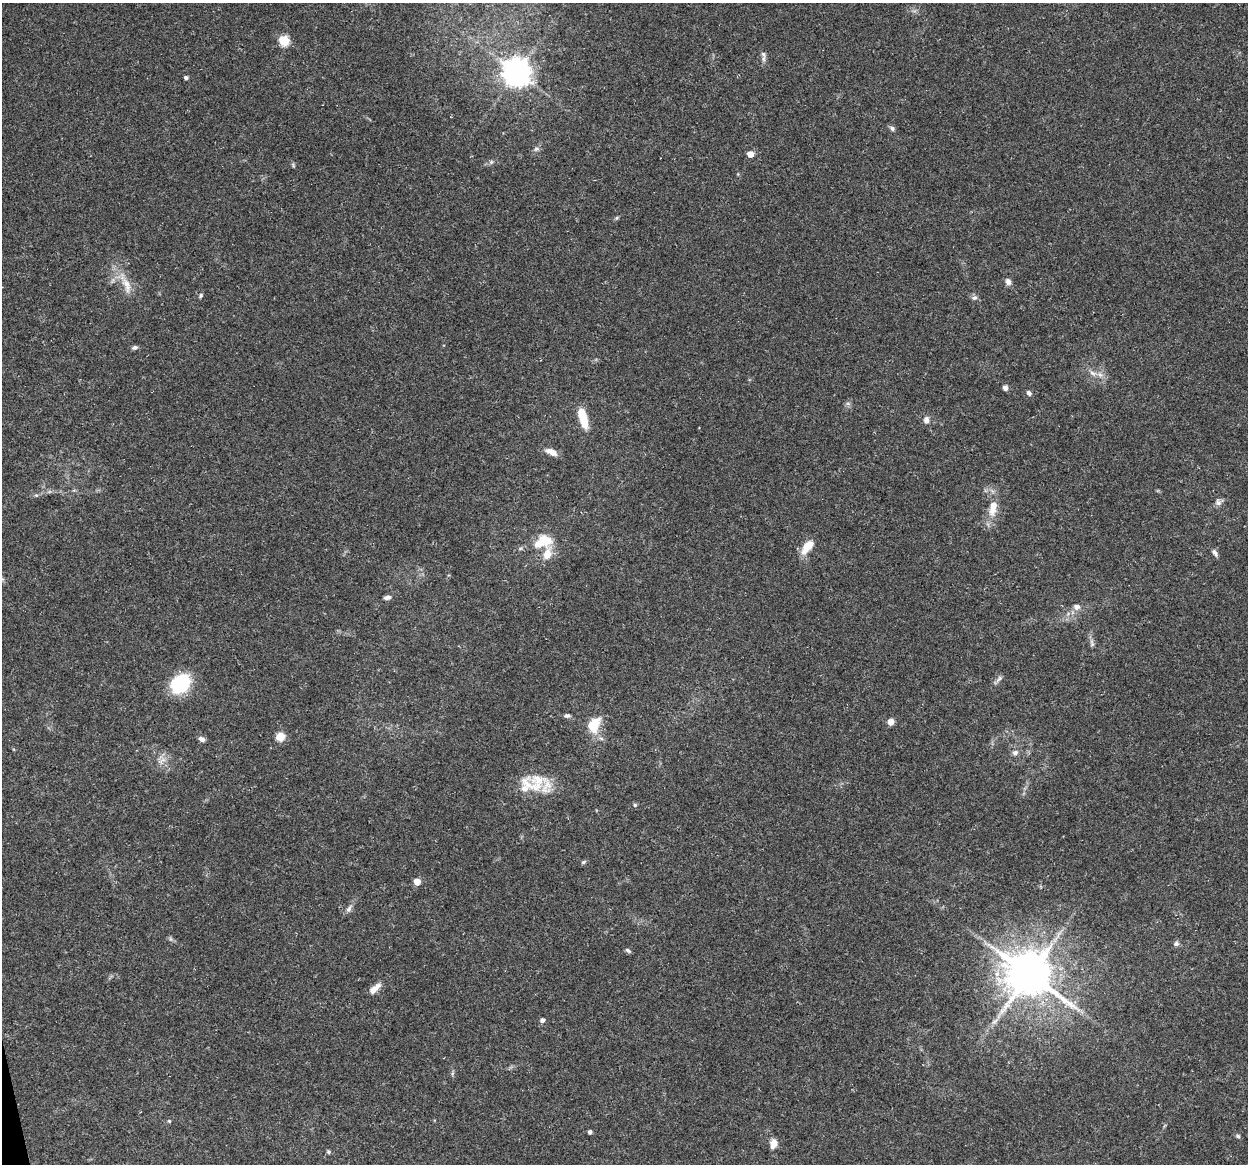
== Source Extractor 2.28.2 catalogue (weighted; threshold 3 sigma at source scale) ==
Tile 7 of 4 x 4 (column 3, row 2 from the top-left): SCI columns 2491-3736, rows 2359-3520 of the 4981 x 4766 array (HDU 1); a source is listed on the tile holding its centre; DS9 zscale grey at full resolution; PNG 1250 x 1166 px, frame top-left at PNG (2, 3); no overlay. Shown black and unused: <1% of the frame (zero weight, under 3 of 5 exposures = <1% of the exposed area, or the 3 px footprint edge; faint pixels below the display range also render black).
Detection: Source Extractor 2.28.2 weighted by HDU 2 'WHT'; one run over the whole footprint, this tile lists its part. Background 0.025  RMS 0.0033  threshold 0.0147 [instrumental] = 3 sigma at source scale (4.5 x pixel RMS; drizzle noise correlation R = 1.50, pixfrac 1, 0.0396/0.0396 arcsec/px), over >= 5 px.
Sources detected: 60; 4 inside a brighter listed object's ellipse — not listed separately; the other 56 listed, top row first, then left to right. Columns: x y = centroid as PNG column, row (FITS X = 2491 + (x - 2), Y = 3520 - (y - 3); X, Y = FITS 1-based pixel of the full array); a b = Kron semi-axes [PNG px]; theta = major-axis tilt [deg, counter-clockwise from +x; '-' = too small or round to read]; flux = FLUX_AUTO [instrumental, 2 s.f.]
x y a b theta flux
284 40 10 9 - 5.5
764 59 12 4 89 1
517 72 9 8 - 450
186 78 4 4 - 0.69
892 128 7 6 - 0.8
536 149 7 6 - 0.84
750 154 5 5 - 3.7
491 162 7 4 72 0.5
293 165 8 3 -59 0.45
617 218 6 4 88 0.42
1008 281 8 6 -69 1.4
127 283 37 10 -57 6.1
201 295 5 5 - 0.61
974 298 8 6 13 0.83
135 347 7 5 4 0.91
1093 373 11 6 -17 1.7
1005 388 5 5 - 1.3
1029 393 7 5 -48 0.84
583 418 23 8 -74 7.6
926 420 10 7 89 1.5
551 452 15 7 -24 2.7
36 495 5 4 - 0.44
1218 502 9 8 - 1.3
993 508 23 11 79 5.5
545 540 17 11 -17 6.9
807 547 18 9 51 5.2
1215 553 11 6 -55 1.1
547 554 26 12 84 4.9
387 597 8 5 8 1.1
1077 607 10 8 -7 1.6
1092 643 11 5 -84 1
999 679 12 5 49 1.1
180 684 15 12 40 29
567 716 8 5 4 0.73
891 722 6 5 - 2.5
594 725 16 12 66 8.3
280 737 8 8 - 4.5
201 739 8 5 -28 1.4
1015 752 8 6 17 1.2
162 761 16 6 43 2
538 781 28 24 -57 9.8
635 805 5 5 - 0.46
584 862 7 4 28 0.55
417 881 5 5 - 4.9
349 909 12 6 60 1.3
1176 943 7 6 - 1
628 950 8 5 -37 0.67
1029 974 14 12 -29 1400
375 989 17 7 42 2.9
542 1020 5 5 - 1.2
995 1021 12 5 37 1.5
169 1121 5 4 - 0.37
590 1132 4 4 - 1
1238 1136 5 5 - 0.55
774 1144 12 8 74 2.6
328 1152 5 5 - 0.55